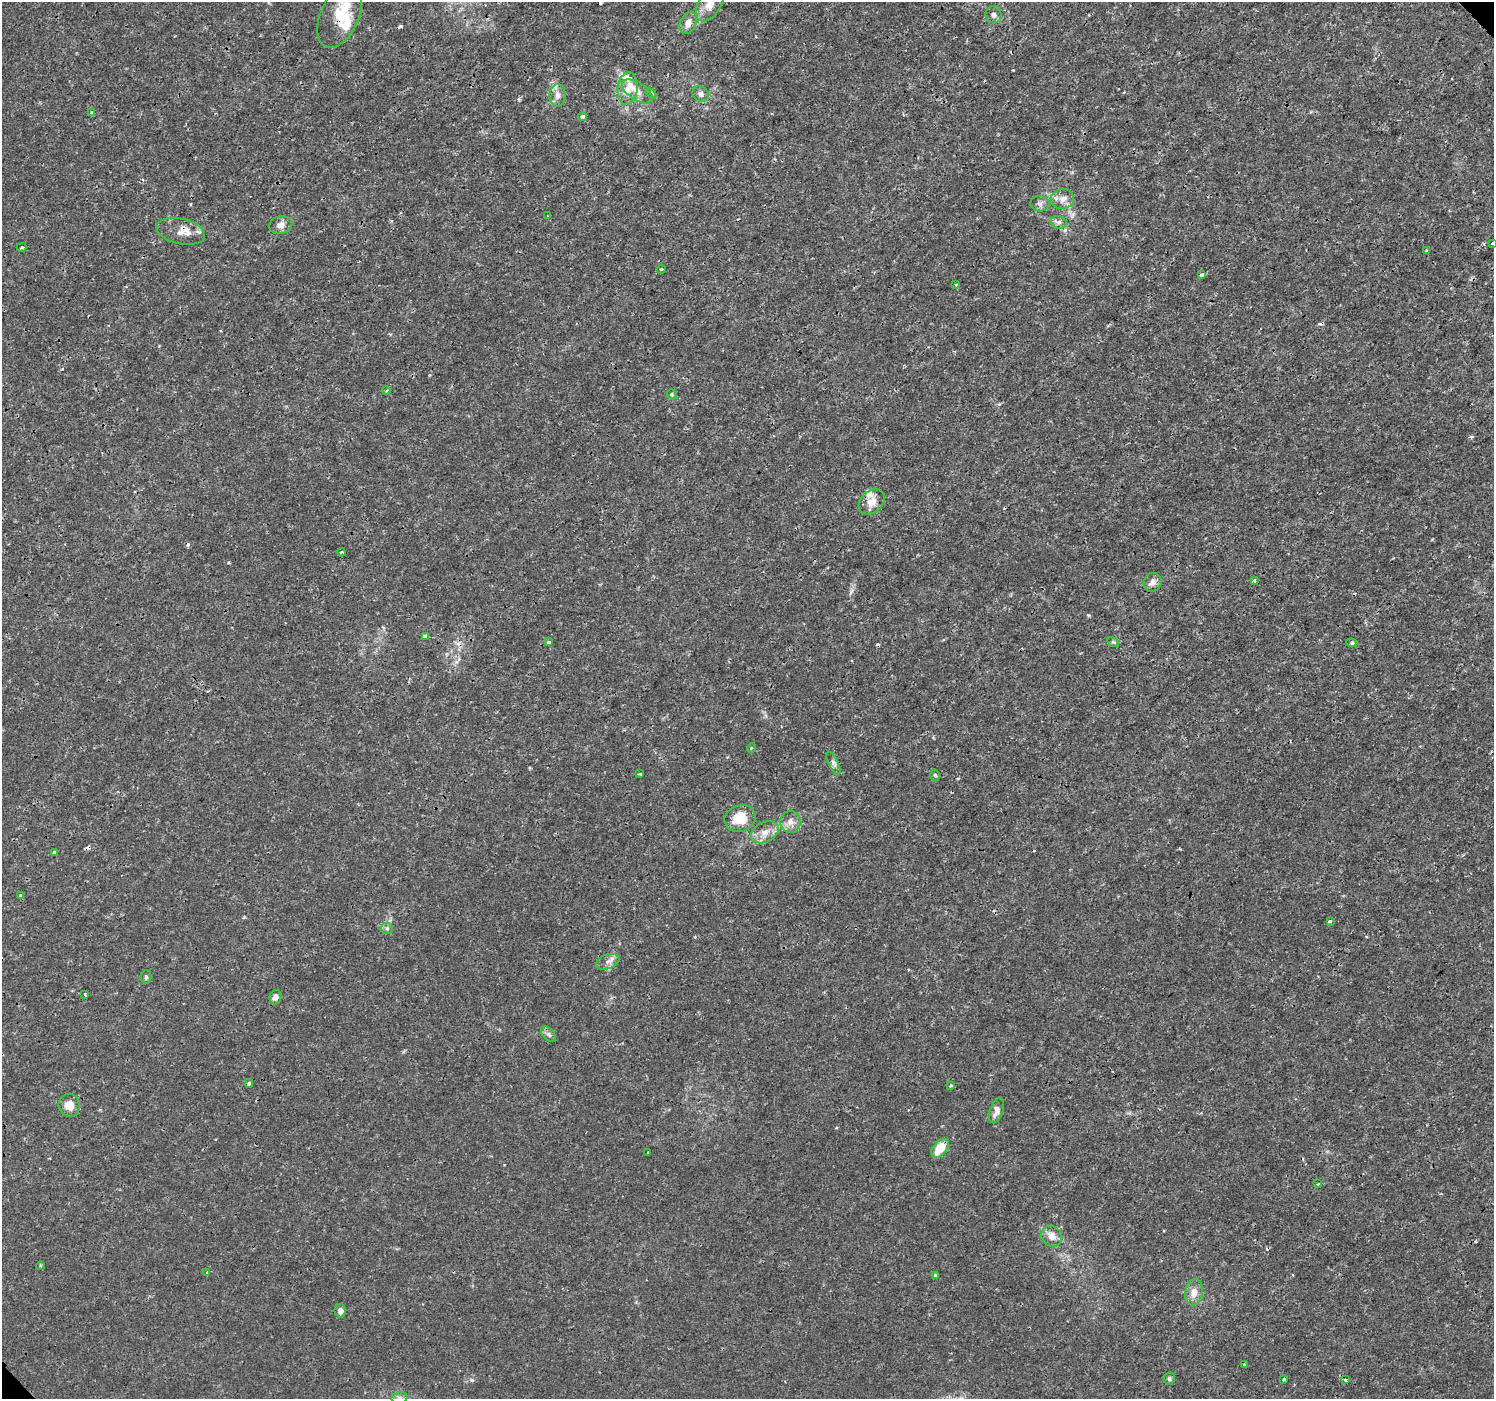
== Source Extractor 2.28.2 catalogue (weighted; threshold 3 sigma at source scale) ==
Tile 10 of 4 x 4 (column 2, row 3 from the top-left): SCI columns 1538-3029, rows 1585-2981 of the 6065 x 6025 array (HDU 1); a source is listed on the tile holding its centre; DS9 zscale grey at full resolution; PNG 1496 x 1401 px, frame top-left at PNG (2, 2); each listed source drawn as its Kron ellipse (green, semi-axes under 4 px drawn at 4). Shown black and unused: <1% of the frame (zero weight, under 3 of 4 exposures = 5% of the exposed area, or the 3 px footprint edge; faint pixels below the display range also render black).
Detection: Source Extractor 2.28.2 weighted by HDU 2 'WHT'; one run over the whole footprint, this tile lists its part. Background 0.00125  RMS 8.2e-04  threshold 0.0037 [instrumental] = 3 sigma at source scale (4.5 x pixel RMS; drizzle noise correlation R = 1.50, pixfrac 1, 0.0396/0.0396 arcsec/px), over >= 5 px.
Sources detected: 84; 1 inside a brighter object's white glare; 11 cosmic-ray / hot-pixel residue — neither listed nor drawn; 5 inside a brighter listed object's ellipse — not listed separately; the other 67 listed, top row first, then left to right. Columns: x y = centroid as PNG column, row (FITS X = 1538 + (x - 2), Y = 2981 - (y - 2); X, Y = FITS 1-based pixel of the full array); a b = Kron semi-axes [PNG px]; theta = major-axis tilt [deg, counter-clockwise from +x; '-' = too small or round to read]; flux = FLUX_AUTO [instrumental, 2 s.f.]
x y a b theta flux
710 4 19 11 57 0.84
994 15 8 8 - 0.3
340 16 34 19 66 3
688 23 12 8 65 0.67
628 89 16 10 84 0.97
637 91 17 8 -34 0.81
651 93 6 4 -44 0.14
701 94 8 7 - 0.36
557 95 11 8 87 0.48
92 113 4 3 - 0.3
583 117 4 3 - 0.36
1063 199 11 10 - 0.62
1040 204 9 7 -2 0.32
548 216 3 2 - 0.068
1059 222 8 6 -18 0.26
281 225 12 9 13 0.54
181 231 25 12 -13 1.1
1492 243 3 3 - 0.29
22 247 5 3 - 0.098
1426 251 3 3 - 0.1
661 269 4 3 - 0.073
1201 275 3 3 - 0.32
956 285 4 2 - 0.074
386 391 4 3 - 0.14
672 394 5 4 - 0.11
872 502 15 11 41 0.86
341 552 4 3 - 0.11
1254 580 3 3 - 0.14
1153 582 10 8 57 0.47
425 636 4 3 - 0.35
549 642 4 3 - 0.18
1113 642 6 4 -32 0.11
1352 643 5 4 - 0.17
751 748 5 3 - 0.081
833 763 12 5 -63 0.29
639 774 4 3 - 0.093
935 775 6 4 -74 0.15
740 818 16 13 20 1.9
790 822 11 10 - 0.59
765 832 14 10 27 0.85
54 852 3 3 - 0.22
21 895 4 4 - 0.2
1330 921 3 3 - 0.2
387 928 6 5 - 0.17
608 962 12 7 19 0.4
146 977 6 5 - 0.15
85 994 3 2 - 0.094
275 997 7 6 - 0.35
548 1034 9 5 -50 0.24
249 1083 4 3 - 0.13
951 1086 3 3 - 0.2
69 1105 11 11 - 0.98
996 1110 13 6 71 0.5
940 1148 11 6 50 2
648 1152 3 3 - 0.082
1318 1184 4 4 - 0.1
1052 1236 11 9 -53 0.7
41 1266 4 3 - 0.087
207 1272 3 3 - 0.16
935 1275 3 3 - 0.15
1194 1292 13 9 80 0.76
340 1311 7 5 -75 0.38
1244 1365 3 3 - 0.17
1169 1379 6 6 - 0.17
1284 1379 3 3 - 0.22
1345 1380 4 3 - 0.13
399 1398 8 5 11 0.25
Overlapping masked pixels (flux is a lower limit): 3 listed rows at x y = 340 16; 1059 222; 181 231
Isophote crosses this tile's border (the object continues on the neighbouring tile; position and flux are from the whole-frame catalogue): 3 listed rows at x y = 710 4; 1492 243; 399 1398